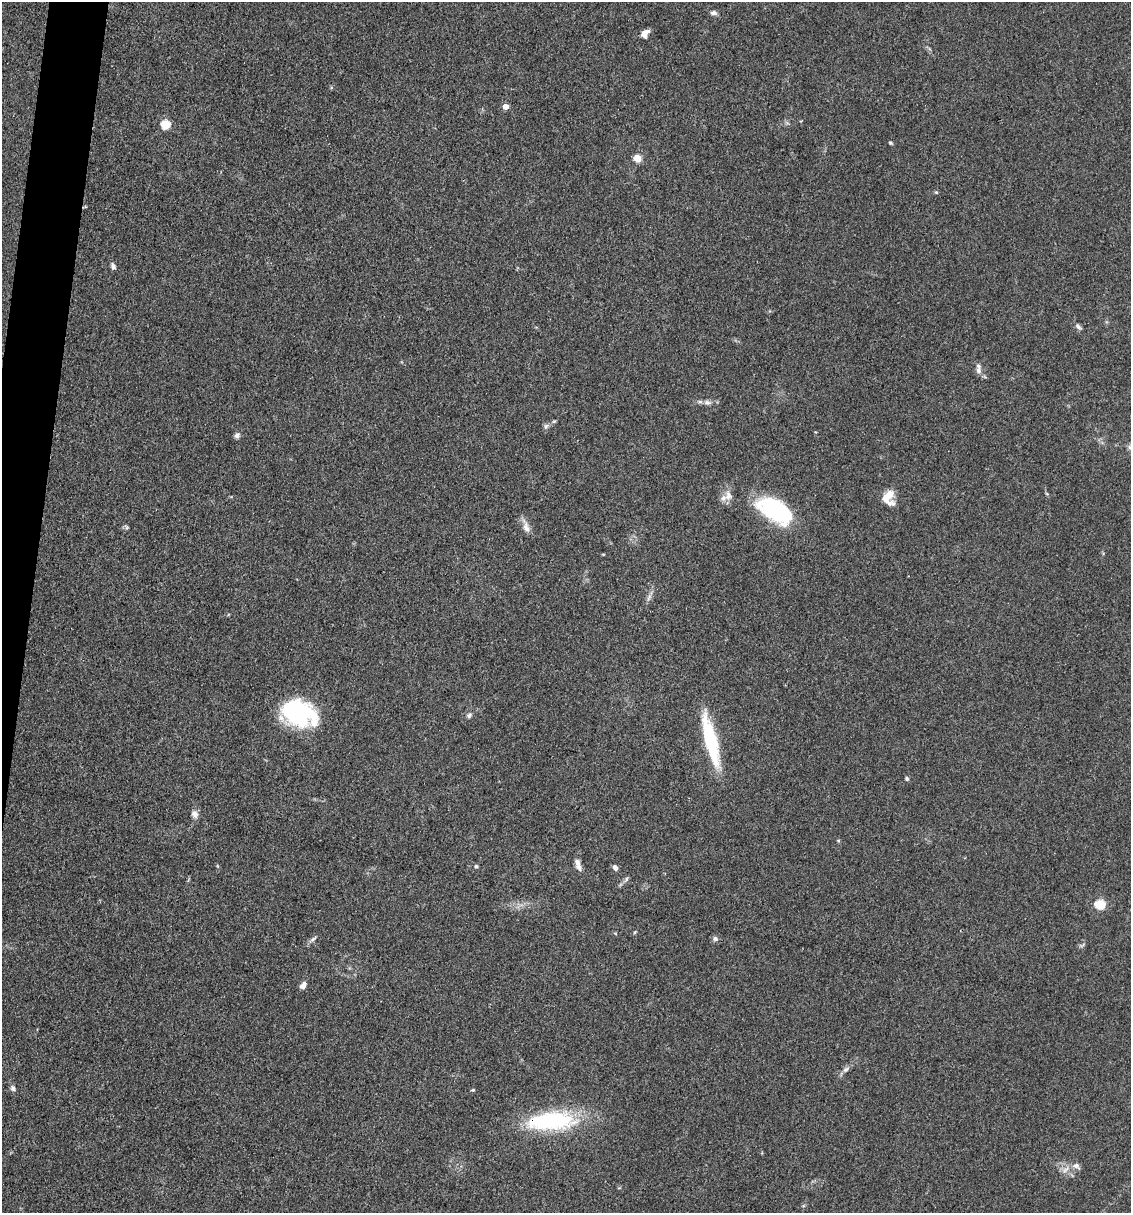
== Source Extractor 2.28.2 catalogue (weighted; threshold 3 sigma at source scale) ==
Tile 7 of 4 x 4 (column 3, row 2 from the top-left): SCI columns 2487-3615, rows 2421-3631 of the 4857 x 4841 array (HDU 1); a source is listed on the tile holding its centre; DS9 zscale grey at full resolution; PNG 1133 x 1215 px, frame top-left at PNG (2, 2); no overlay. Shown black and unused: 3% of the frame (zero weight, under 3 of 4 exposures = <1% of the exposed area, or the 3 px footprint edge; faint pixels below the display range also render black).
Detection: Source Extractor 2.28.2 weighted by HDU 2 'WHT'; one run over the whole footprint, this tile lists its part. Background 0.11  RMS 0.0062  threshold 0.0281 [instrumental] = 3 sigma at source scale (4.5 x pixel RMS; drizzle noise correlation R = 1.50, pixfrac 1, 0.05/0.05 arcsec/px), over >= 5 px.
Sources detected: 42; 2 inside a brighter object's white glare — not listed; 2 inside a brighter listed object's ellipse — not listed separately; the other 38 listed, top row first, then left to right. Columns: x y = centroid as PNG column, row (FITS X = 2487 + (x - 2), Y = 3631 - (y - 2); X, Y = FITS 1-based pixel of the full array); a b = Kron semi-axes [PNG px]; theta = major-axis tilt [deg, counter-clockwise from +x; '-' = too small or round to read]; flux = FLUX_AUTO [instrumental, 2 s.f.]
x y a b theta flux
714 13 8 5 1 2
645 34 9 6 50 5
505 107 5 4 - 5.7
165 125 5 5 - 33
890 143 4 4 - 0.83
637 158 5 5 - 18
936 192 5 3 - 0.66
113 266 8 6 -64 1.8
1078 327 9 5 -39 1.7
978 371 11 7 -86 2.8
707 402 10 6 -5 2.5
554 421 6 4 19 0.84
546 426 9 6 71 1.6
237 436 7 6 - 2
1130 447 7 7 - 1.9
728 496 13 11 72 4.6
886 497 21 9 -48 7.6
766 504 31 26 -58 34
526 527 16 8 -71 4.3
649 597 10 4 57 1.9
299 713 37 24 -23 70
469 715 8 5 53 1.5
711 741 50 11 -76 49
907 779 5 5 - 0.95
194 814 11 8 -71 2.8
578 865 16 6 -74 3.7
476 866 5 5 - 1.1
615 868 7 5 -57 2.1
626 879 6 4 89 1.1
1100 904 5 5 - 37
313 939 11 4 37 1.7
715 939 6 6 - 1.7
303 985 9 6 57 3.6
846 1070 9 7 43 2.1
13 1088 7 6 - 1.7
551 1121 57 20 3 65
1076 1166 11 8 -20 3
1065 1170 12 4 40 2.4
Overlapping masked pixels (flux is a lower limit): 1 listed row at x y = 551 1121
Isophote crosses this tile's border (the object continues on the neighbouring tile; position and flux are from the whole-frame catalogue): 1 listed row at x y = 1130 447